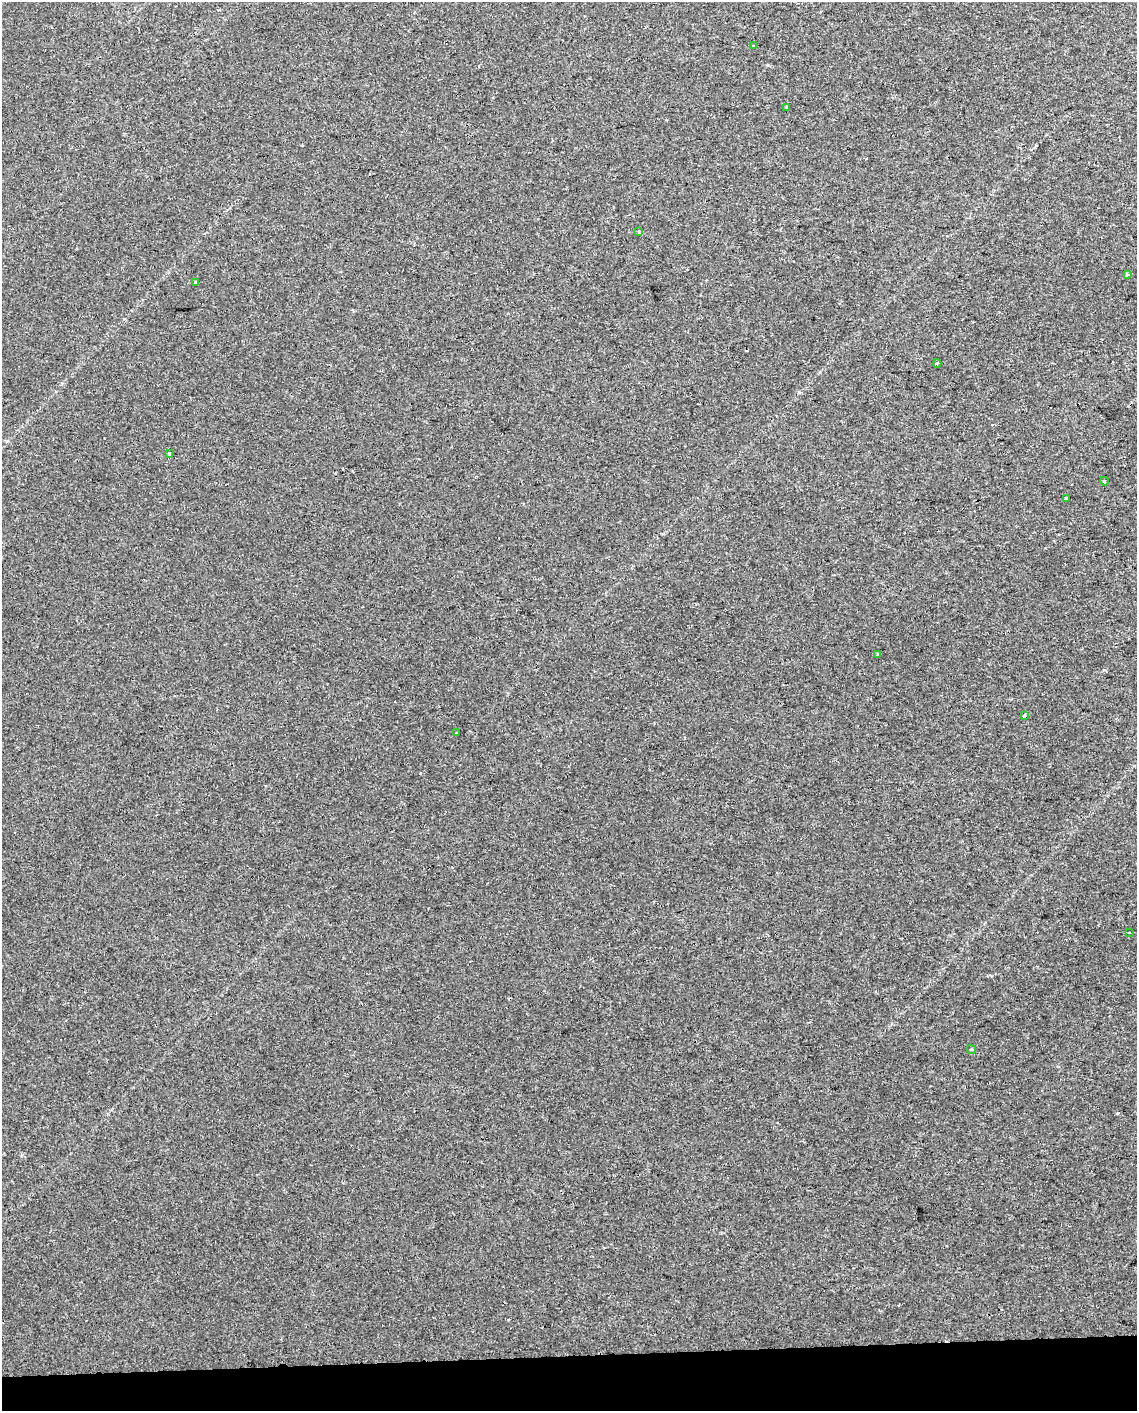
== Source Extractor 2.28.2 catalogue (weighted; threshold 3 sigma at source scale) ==
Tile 10 of 4 x 3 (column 2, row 3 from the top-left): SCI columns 1175-2309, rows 9-1417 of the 4618 x 4284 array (HDU 1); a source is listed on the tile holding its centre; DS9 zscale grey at full resolution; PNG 1139 x 1413 px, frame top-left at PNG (2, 2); each listed source drawn as its Kron ellipse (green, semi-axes under 4 px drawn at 4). Shown black and unused: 4% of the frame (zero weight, under 2 of 3 exposures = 2% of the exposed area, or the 3 px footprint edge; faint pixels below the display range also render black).
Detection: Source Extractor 2.28.2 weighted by HDU 2 'WHT'; one run over the whole footprint, this tile lists its part. Background 0.00208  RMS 0.0038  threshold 0.0171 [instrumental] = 3 sigma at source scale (4.5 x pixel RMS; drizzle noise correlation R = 1.50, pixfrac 1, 0.0396/0.0396 arcsec/px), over >= 5 px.
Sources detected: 17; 3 cosmic-ray / hot-pixel residue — neither listed nor drawn; the other 14 listed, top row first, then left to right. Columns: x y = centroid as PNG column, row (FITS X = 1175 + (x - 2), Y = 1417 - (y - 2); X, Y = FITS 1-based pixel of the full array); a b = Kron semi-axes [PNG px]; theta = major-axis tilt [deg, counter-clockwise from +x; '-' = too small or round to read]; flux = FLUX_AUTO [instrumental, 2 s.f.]
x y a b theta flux
754 46 3 3 - 2.2
787 107 4 3 - 1
638 232 3 3 - 1.3
1127 275 3 3 - 3.3
195 282 3 3 - 0.53
937 363 4 3 - 0.65
169 454 3 3 - 1.1
1104 481 4 3 - 0.35
1066 498 3 3 - 0.86
877 654 3 3 - 0.45
1024 716 3 3 - 1.5
457 733 3 2 - 0.3
1129 932 3 2 - 0.41
972 1049 4 3 - 0.56